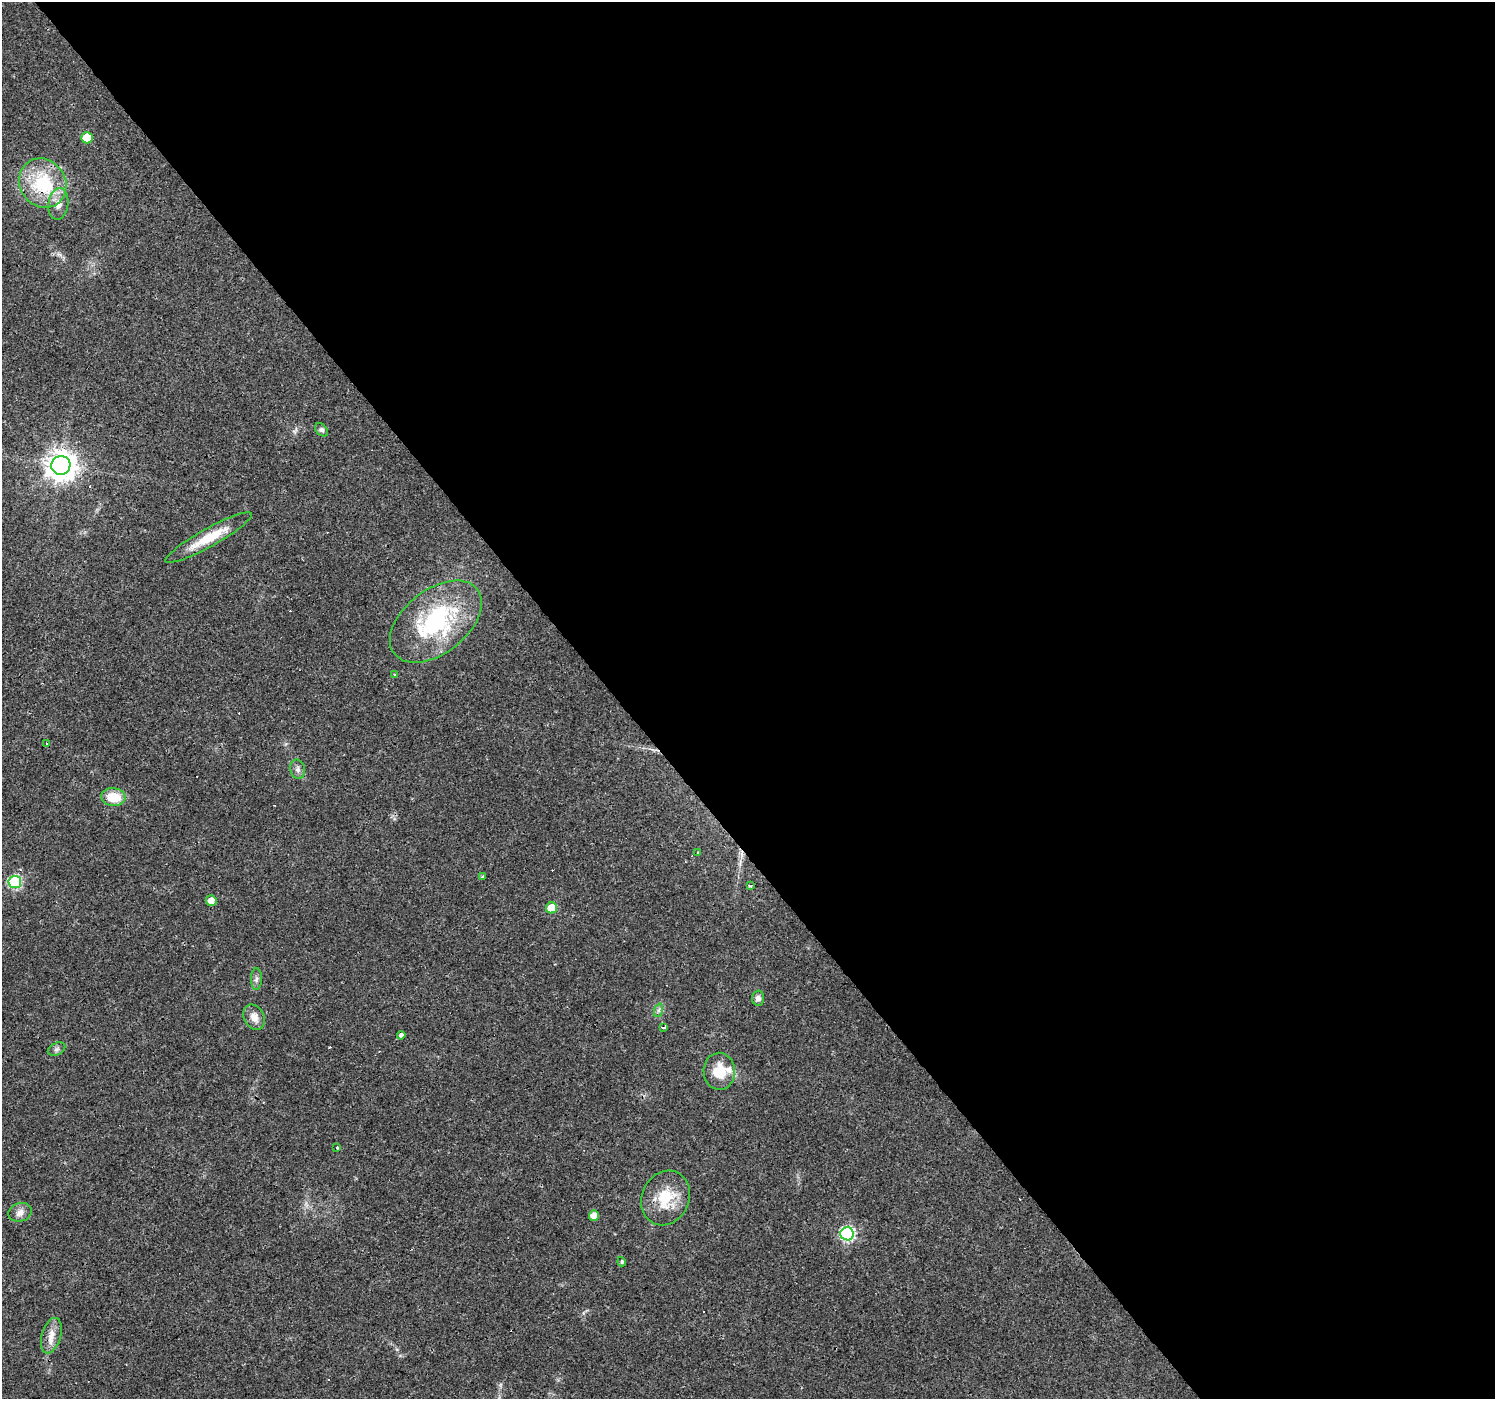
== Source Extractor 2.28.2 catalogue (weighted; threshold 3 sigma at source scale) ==
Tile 8 of 4 x 4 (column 4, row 2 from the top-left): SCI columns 4480-5972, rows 2928-4324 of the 5973 x 5915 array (HDU 1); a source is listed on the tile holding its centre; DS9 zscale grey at full resolution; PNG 1497 x 1401 px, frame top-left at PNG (2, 2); each listed source drawn as its Kron ellipse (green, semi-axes under 4 px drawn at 4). Shown black and unused: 59% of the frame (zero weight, under 3 of 4 exposures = <1% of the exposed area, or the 3 px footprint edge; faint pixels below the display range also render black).
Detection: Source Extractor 2.28.2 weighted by HDU 2 'WHT'; one run over the whole footprint, this tile lists its part. Background 0.0154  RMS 0.0032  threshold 0.0144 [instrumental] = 3 sigma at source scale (4.5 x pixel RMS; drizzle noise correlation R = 1.50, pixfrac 1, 0.0396/0.0396 arcsec/px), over >= 5 px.
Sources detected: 43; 10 cosmic-ray / hot-pixel residue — neither listed nor drawn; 1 inside a brighter listed object's ellipse — not listed separately; the other 32 listed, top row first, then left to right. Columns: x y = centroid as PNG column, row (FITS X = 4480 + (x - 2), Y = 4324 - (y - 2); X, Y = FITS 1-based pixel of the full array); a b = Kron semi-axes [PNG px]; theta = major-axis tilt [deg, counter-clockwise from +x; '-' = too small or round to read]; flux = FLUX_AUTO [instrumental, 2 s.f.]
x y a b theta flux
87 138 6 5 - 8.4
43 183 25 23 -55 20
58 204 16 10 81 3.3
321 430 7 5 -45 0.9
61 465 9 9 - 410
209 538 49 9 29 9.5
436 622 53 32 38 40
395 675 3 3 - 0.8
47 743 4 3 - 0.55
298 769 10 7 -78 1.3
113 797 12 9 -5 7.5
697 853 3 3 - 0.5
482 876 3 3 - 0.44
15 882 6 6 - 36
750 886 4 3 - 0.97
211 901 5 5 - 2.5
551 908 5 5 - 7.4
256 979 11 5 89 1
758 998 7 6 - 1.3
659 1010 7 4 71 0.76
254 1017 13 10 -63 2.9
663 1027 3 3 - 1.4
401 1035 4 4 - 6.2
56 1049 9 6 27 0.91
719 1071 18 16 -88 7.4
337 1148 3 3 - 5.9
666 1198 28 23 65 12
20 1212 12 9 18 2
594 1215 5 5 - 3.3
847 1234 7 6 - 55
622 1262 5 4 - 0.58
51 1336 18 9 73 3.4
Overlapping masked pixels (flux is a lower limit): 3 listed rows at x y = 43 183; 209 538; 750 886